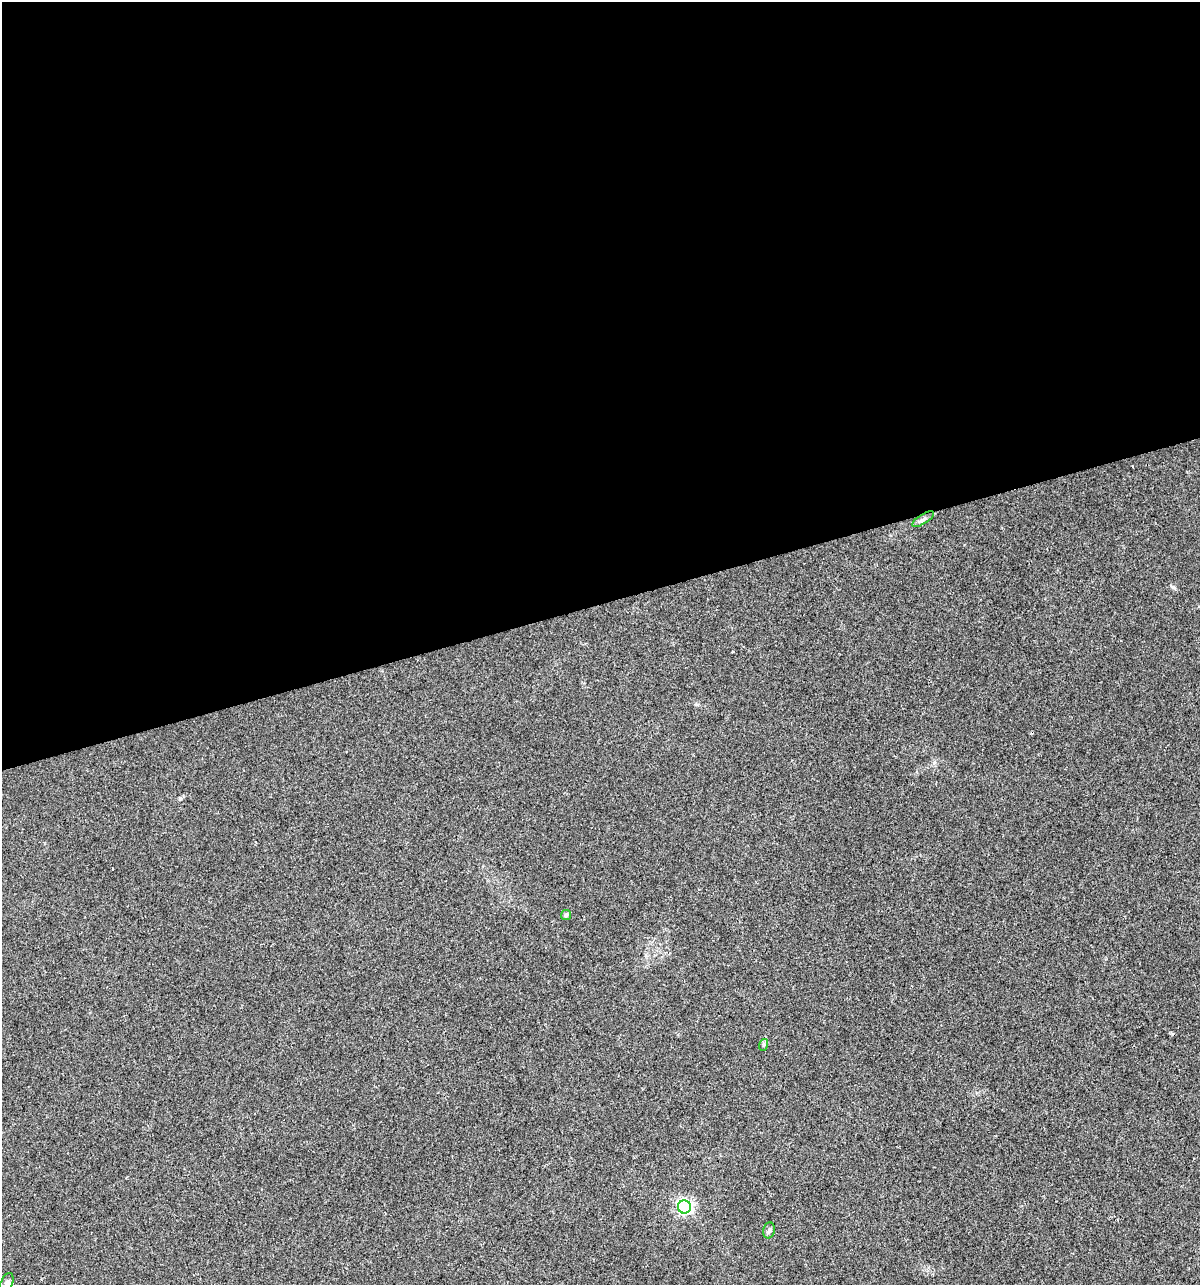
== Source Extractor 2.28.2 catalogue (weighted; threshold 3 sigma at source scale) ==
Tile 2 of 4 x 4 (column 2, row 1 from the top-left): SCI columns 1293-2490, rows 3851-5133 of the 4930 x 5133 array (HDU 1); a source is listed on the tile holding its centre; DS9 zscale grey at full resolution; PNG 1202 x 1287 px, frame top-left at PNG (2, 2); each listed source drawn as its Kron ellipse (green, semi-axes under 4 px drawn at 4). Shown black and unused: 47% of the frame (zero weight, under 2 of 3 exposures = <1% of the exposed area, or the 3 px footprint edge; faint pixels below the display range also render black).
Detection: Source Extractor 2.28.2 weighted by HDU 2 'WHT'; one run over the whole footprint, this tile lists its part. Background 0.0328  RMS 0.0063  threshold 0.0282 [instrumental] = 3 sigma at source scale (4.5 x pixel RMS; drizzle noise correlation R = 1.50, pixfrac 1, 0.0396/0.0396 arcsec/px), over >= 5 px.
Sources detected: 6; all 6 listed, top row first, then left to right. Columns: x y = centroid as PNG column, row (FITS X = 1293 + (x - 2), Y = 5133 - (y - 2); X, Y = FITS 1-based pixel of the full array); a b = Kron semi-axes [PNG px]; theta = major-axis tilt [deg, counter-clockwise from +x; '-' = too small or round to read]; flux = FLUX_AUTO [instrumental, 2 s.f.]
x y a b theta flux
923 519 12 4 31 2.1
566 915 5 5 - 1.1
763 1045 6 4 71 1
684 1207 6 6 - 140
769 1230 8 6 74 1.5
7 1283 11 6 68 1.9
Isophote crosses this tile's border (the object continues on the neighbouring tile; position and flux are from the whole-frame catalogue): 1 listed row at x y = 7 1283